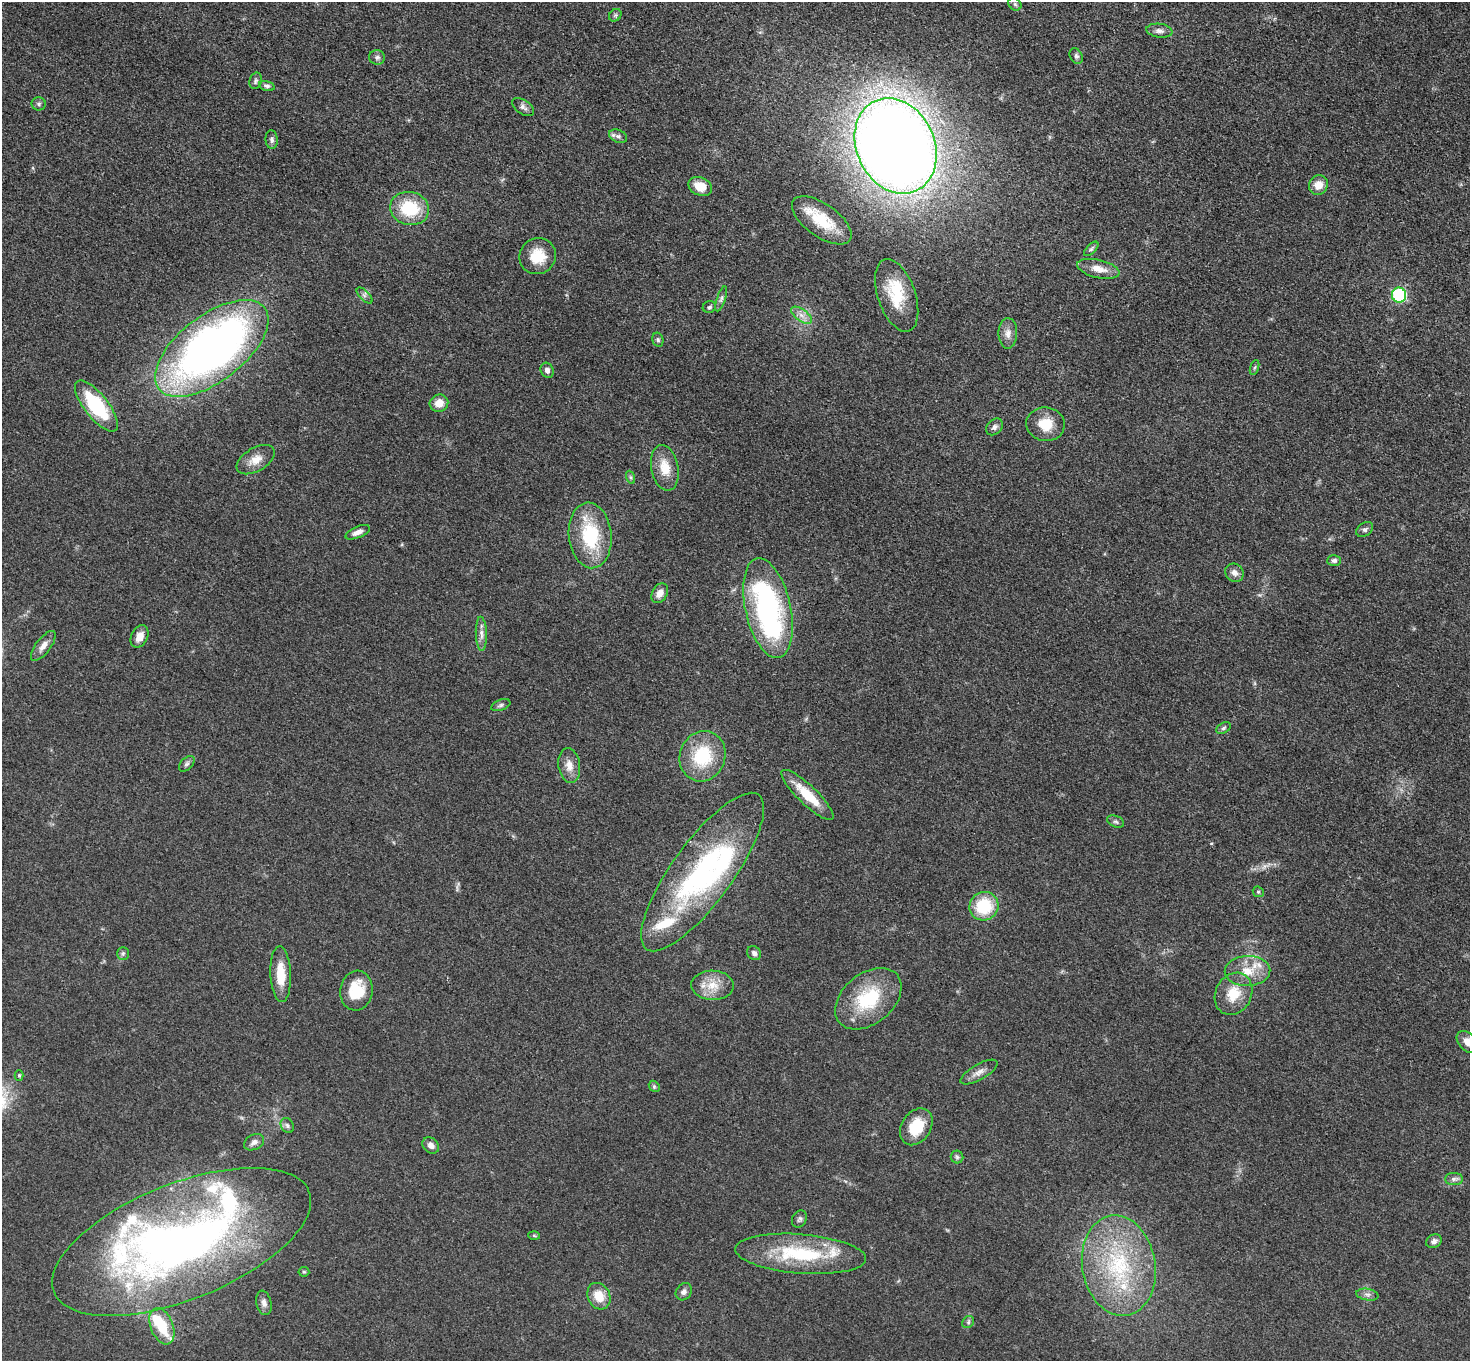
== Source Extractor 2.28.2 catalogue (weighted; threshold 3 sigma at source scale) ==
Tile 10 of 4 x 4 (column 2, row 3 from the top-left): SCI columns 1481-2948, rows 1521-2879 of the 5894 x 5897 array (HDU 1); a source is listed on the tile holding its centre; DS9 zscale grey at full resolution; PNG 1472 x 1363 px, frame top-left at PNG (2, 2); each listed source drawn as its Kron ellipse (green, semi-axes under 4 px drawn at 4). Shown black and unused: <1% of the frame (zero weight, under 3 of 5 exposures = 1% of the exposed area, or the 3 px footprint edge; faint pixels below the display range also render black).
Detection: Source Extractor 2.28.2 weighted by HDU 2 'WHT'; one run over the whole footprint, this tile lists its part. Background 0.0479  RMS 0.0053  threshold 0.024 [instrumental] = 3 sigma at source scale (4.5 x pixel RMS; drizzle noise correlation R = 1.50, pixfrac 1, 0.05/0.05 arcsec/px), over >= 5 px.
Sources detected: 99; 2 inside a brighter object's white glare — neither listed nor drawn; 9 inside a brighter listed object's ellipse — not listed separately; the other 88 listed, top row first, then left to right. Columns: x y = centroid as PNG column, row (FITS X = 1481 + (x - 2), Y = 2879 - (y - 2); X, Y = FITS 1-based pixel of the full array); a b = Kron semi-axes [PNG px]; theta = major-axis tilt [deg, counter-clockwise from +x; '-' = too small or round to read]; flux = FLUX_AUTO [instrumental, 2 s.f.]
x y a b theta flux
1015 4 7 5 -44 1.1
615 15 7 5 45 1
1159 31 13 7 -7 2.6
1076 56 8 6 -62 1.4
377 57 8 7 - 1.7
256 81 8 6 74 1.2
267 86 8 5 -15 1.3
39 104 7 6 - 1.2
523 107 12 7 -34 2.2
618 136 9 6 -22 1.8
272 139 9 6 -84 1.5
896 146 49 39 -65 1000
1318 185 10 9 - 5.8
700 186 12 9 -24 8
410 208 19 16 -13 26
822 220 34 16 -35 20
1091 249 9 4 45 1.1
538 256 18 17 - 13
1098 269 21 9 -13 6.9
364 295 10 5 -45 1.4
897 295 38 18 -71 22
1399 295 7 7 - 56
721 299 13 4 71 1.6
709 307 7 6 - 1.1
802 315 12 6 -35 3.4
1008 333 15 9 88 4
658 340 7 5 -76 1.1
212 348 67 33 37 340
1255 367 8 3 71 0.84
547 370 8 6 -65 2.1
439 403 9 8 - 6.1
96 406 31 12 -52 39
1045 424 19 17 -9 12
994 427 9 7 45 1.9
256 460 21 11 30 7.2
665 468 23 13 -79 10
630 477 7 4 -71 0.9
1365 529 9 6 37 1.6
358 532 13 5 23 3.2
590 535 33 21 -84 34
1334 561 7 5 2 1.6
1234 573 10 8 -43 3
660 593 10 7 60 4.4
768 608 51 22 -77 110
481 634 17 5 -88 3.1
140 636 12 8 64 4.9
43 646 18 7 53 4.1
501 705 10 5 20 1.4
1223 728 8 5 28 1.2
702 756 25 22 69 29
187 764 9 5 45 1.4
569 765 17 11 -82 5.7
807 795 35 9 -44 15
1116 822 9 5 -22 1.4
703 872 95 30 54 110
1258 892 6 5 - 0.83
984 906 15 14 - 24
123 953 6 5 - 1.1
754 953 7 6 - 1.8
1248 971 23 15 2 11
281 974 28 10 -87 12
712 985 21 15 -1 10
356 991 20 16 83 18
1234 994 22 18 62 13
868 999 37 25 39 35
1468 1042 13 8 -44 4.8
979 1072 21 7 30 3.9
19 1075 5 4 - 0.75
654 1086 6 4 -46 0.92
287 1125 8 6 -61 1.6
916 1127 20 14 56 16
254 1142 10 7 29 2.6
431 1145 9 7 -40 2.7
957 1157 6 6 - 1.2
1454 1179 9 6 0 1.8
799 1219 9 7 61 1.5
534 1235 6 4 -3 0.67
1434 1241 8 6 29 2.2
181 1242 137 58 22 350
801 1254 66 19 -5 45
1119 1266 50 36 -80 62
304 1272 5 5 - 0.71
684 1292 9 7 51 2
1367 1295 11 5 -10 2
599 1296 14 11 -62 8.4
264 1303 12 7 -78 2.5
968 1322 6 5 - 1
162 1326 19 11 -69 18
Isophote crosses this tile's border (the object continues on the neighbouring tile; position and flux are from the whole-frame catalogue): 2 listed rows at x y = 1468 1042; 181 1242